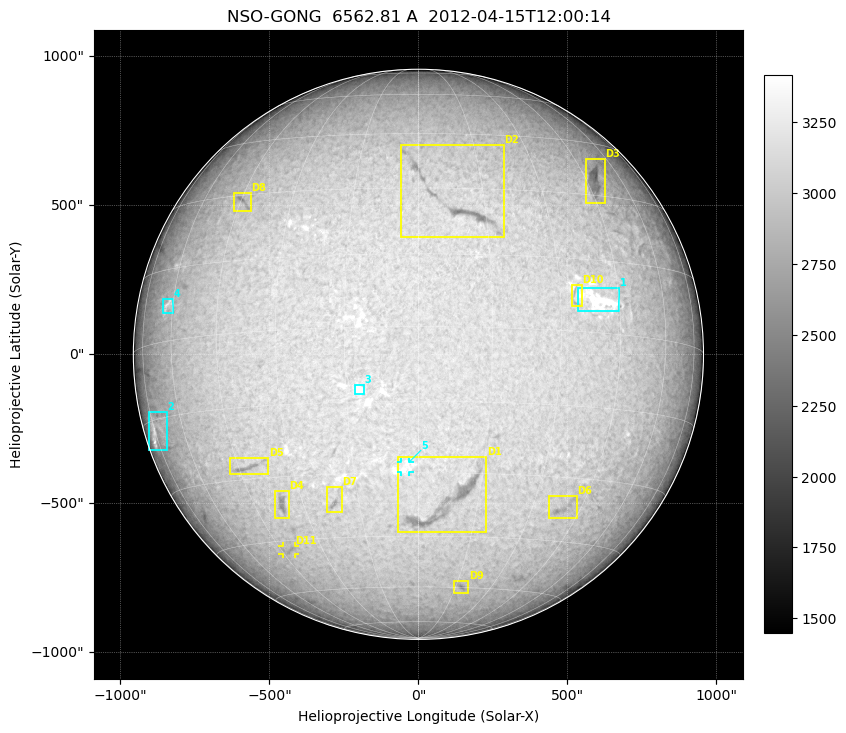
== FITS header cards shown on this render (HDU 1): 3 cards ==
TELESCOP= 'NSO-GONG'           / NSO/GONG Network
WAVELNTH=             6562.808 / [A] exact wavelength of obs
DATE-OBS= '2012-04-15T12:00:14' / Observation start date and time (UTC)

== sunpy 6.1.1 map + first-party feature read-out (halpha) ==
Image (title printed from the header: NSO-GONG  6562.81 A  2012-04-15T12:00:14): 2048 x 2048 px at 1.06 arcsec/px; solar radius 956 arcsec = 900 px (full disc in frame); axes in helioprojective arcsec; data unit not stated in the header (colour bar unlabelled)
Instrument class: HALPHA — H-alpha (6563 A) chromospheric image
Bright regions (plage): reference = the median radial profile (limb darkening/brightening removed); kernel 17 px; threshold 5 sigma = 194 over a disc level ~3040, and >= 1.075x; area >= 63 px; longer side >= 22 px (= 23 arcsec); searched inside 0.97 R_sun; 5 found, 5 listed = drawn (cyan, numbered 1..; 1 of them under ~29 arcsec drawn as corner ticks so the feature stays visible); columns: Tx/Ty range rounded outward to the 5 arcsec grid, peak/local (2 s.f.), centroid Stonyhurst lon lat
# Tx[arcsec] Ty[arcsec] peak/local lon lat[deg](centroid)
1 535..675 140..225 1.2 +39 +7
2 -905..-840 -325..-190 1.2 -73 -17
3 -215..-180 -135..-100 1.2 -12 -13
4 -860..-820 135..185 1.1 -62 +7
5 -60..-30 -395..-360 1.1 -3 -29
Dark features (filaments and sunspots): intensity divided by the median radial (limb-darkening) profile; local-median window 148 px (8% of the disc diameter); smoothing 5 px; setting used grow <= 0.95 with closing radius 7 px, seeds <= 0.88 or >= 162 px of the 54-px (= 57 arcsec) line detector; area >= 63 px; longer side >= 22 px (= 23 arcsec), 11 px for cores <= 0.7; searched inside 0.97 R_sun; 11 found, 11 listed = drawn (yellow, D1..; 1 of them under ~29 arcsec drawn as corner ticks so the feature stays visible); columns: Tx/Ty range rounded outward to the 5 arcsec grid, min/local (2 s.f., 1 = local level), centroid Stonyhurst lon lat
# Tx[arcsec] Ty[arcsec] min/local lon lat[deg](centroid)
D1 -70..230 -600..-345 0.8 +7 -37
D2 -65..290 390..700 0.78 +8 +27
D3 560..625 505..655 0.79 +48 +34
D4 -485..-435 -550..-455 0.84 -36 -36
D5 -635..-500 -405..-345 0.84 -42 -27
D6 435..530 -550..-475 0.86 +39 -37
D7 -310..-255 -530..-440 0.85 -21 -36
D8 -620..-560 480..545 0.85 -44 +29
D9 120..170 -800..-760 0.86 +17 -60
D10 515..550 160..230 0.88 +34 +7
D11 -460..-410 -670..-645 0.9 -42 -47
Off-limb: outside the limb everything is below the colour-scale floor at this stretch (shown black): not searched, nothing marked